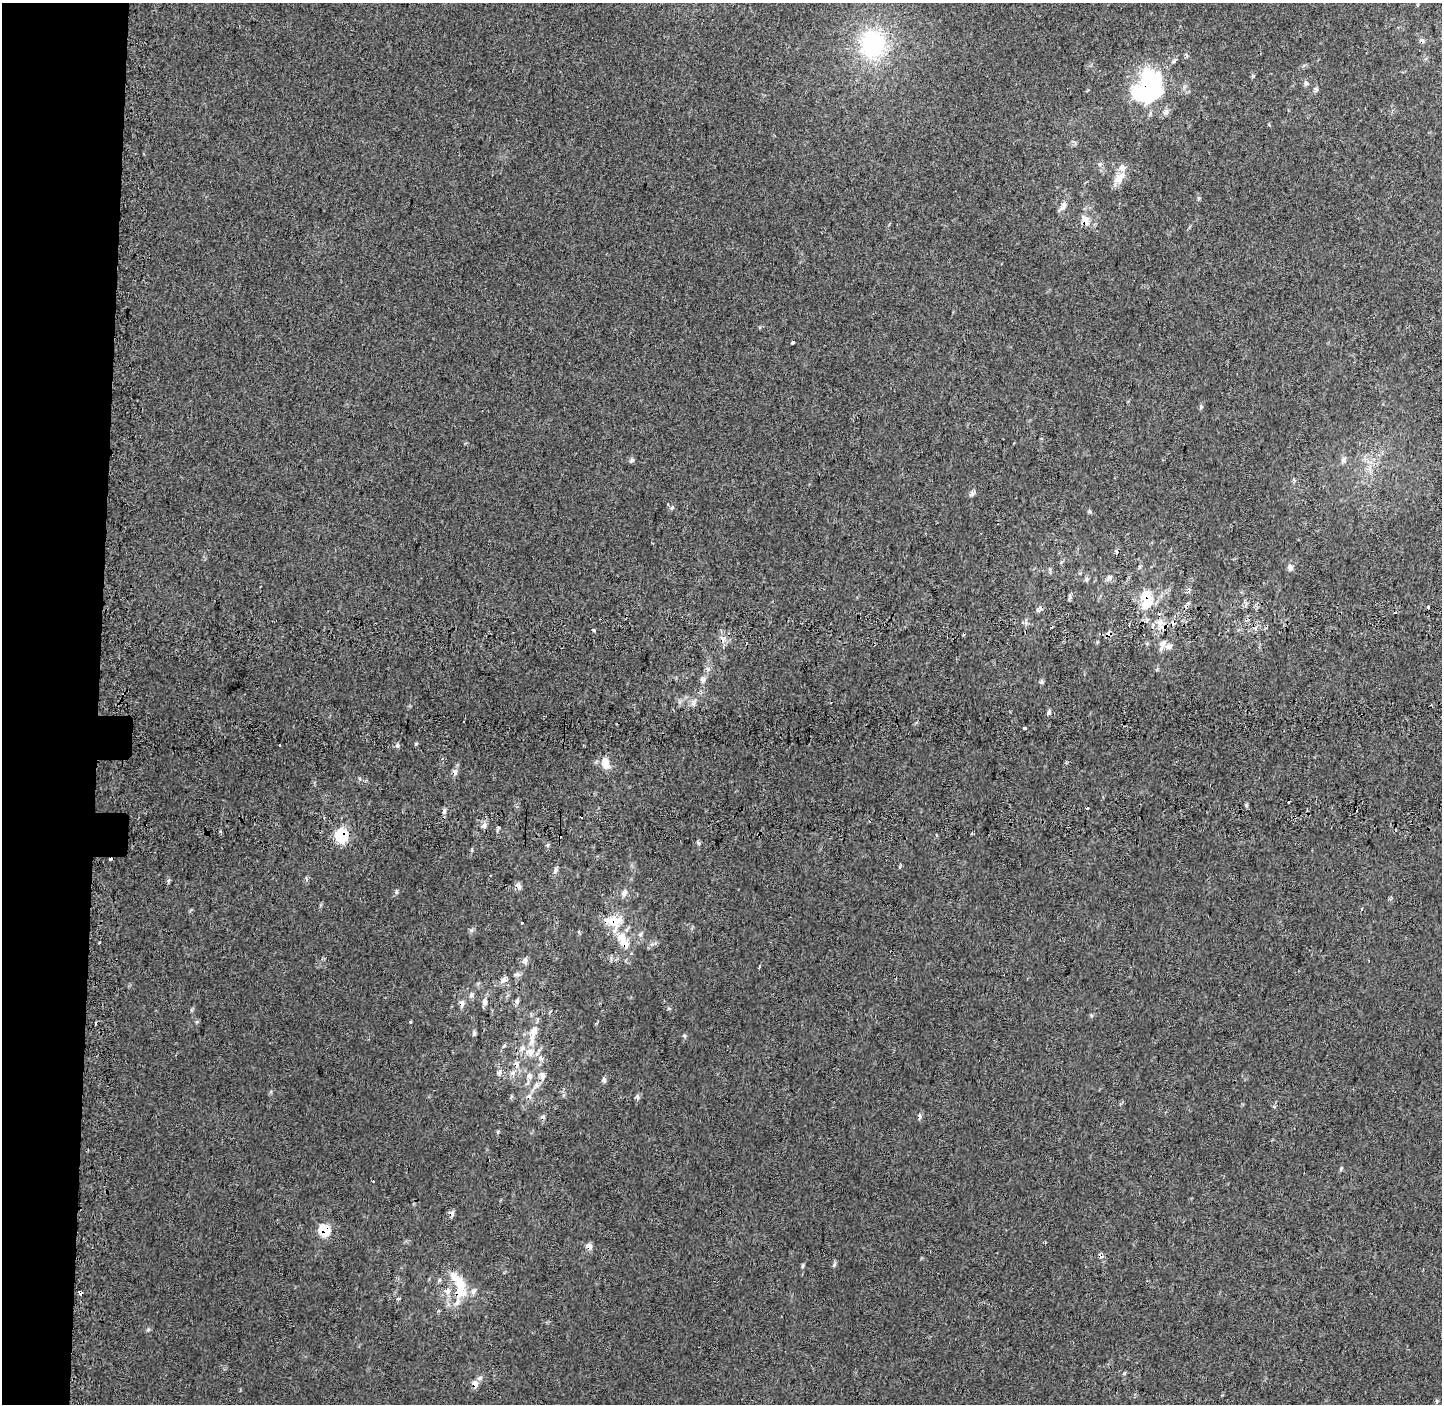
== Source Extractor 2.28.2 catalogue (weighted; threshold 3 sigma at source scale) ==
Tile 4 of 3 x 3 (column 1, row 2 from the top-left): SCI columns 44-1483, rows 1685-3086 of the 4398 x 4771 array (HDU 1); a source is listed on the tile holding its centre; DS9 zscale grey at full resolution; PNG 1444 x 1406 px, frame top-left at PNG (2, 3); no overlay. Shown black and unused: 7% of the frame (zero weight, under 2 of 3 exposures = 6% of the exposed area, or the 3 px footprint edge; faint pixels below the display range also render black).
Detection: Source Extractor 2.28.2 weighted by HDU 2 'WHT'; one run over the whole footprint, this tile lists its part. Background 0.009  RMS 0.0058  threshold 0.026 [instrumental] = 3 sigma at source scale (4.5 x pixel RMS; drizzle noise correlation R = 1.50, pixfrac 1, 0.0396/0.0396 arcsec/px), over >= 5 px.
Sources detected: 121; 1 inside a brighter object's white glare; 19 cosmic-ray / hot-pixel residue — not listed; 9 inside a brighter listed object's ellipse — not listed separately; the other 92 listed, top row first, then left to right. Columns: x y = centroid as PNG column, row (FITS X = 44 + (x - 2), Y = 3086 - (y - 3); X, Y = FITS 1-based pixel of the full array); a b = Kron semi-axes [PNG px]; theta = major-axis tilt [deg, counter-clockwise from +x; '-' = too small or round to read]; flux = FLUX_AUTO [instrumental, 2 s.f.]
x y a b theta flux
873 44 34 31 85 59
1253 76 6 4 72 0.72
1306 83 8 6 -59 1.5
1151 86 39 26 -76 66
1316 89 7 5 -89 1.3
1100 164 6 4 72 0.89
1119 178 20 10 45 6.4
1198 198 6 4 -71 0.82
1063 206 13 7 65 3.3
1085 221 13 8 -72 5.3
793 342 3 3 - 2.2
1201 406 7 4 -71 0.95
1344 459 8 6 39 1.8
632 460 7 5 44 1.2
972 493 7 7 - 1.5
1090 511 6 4 -45 0.85
1116 552 7 4 -66 0.77
1290 567 7 6 - 2.9
1109 577 8 6 27 1.7
1087 579 8 5 -85 1.3
1146 596 17 13 -38 12
1070 597 9 4 -84 1.1
1428 607 4 3 - 5.5
1039 609 10 6 37 1.8
1160 624 16 6 -67 4.1
1109 634 7 6 - 2.4
1162 644 16 8 70 3.7
708 669 6 5 - 1.2
703 680 10 7 -84 2.1
694 702 11 5 70 1.9
1049 713 7 5 -84 1.2
1024 728 3 3 - 4.7
279 745 3 3 - 1.1
397 745 6 5 - 1.2
605 763 17 11 -77 6.2
455 772 8 6 -89 2.2
1289 802 3 3 - 5.6
1087 808 3 3 - 2.3
444 811 9 5 76 1.5
484 825 8 6 77 2.2
972 833 3 3 - 0.81
936 835 3 3 - 1.4
341 836 7 6 - 60
698 843 6 4 -88 1
547 845 5 5 - 0.91
555 870 10 5 68 1.6
518 886 9 6 -58 2.4
396 892 6 5 - 0.9
624 893 11 7 56 2.4
1361 909 3 3 - 0.83
614 921 20 18 -69 15
522 923 3 3 - 1.5
471 930 7 4 18 0.96
640 934 7 5 45 1.2
623 940 24 12 -56 12
99 943 3 3 - 1.5
525 960 9 5 -82 2
759 966 3 2 - 0.84
516 974 7 5 41 1.4
504 980 10 6 58 2.2
471 995 7 7 - 1.4
517 1001 7 5 61 1.8
485 1002 9 7 85 2.2
462 1004 9 6 -88 2.3
669 1009 6 4 1 0.71
410 1022 3 3 - 1.4
533 1032 19 9 77 7.7
474 1033 7 5 80 1
684 1036 6 3 -19 0.76
530 1052 11 10 - 6.2
540 1058 8 6 -17 2.1
516 1064 10 7 -73 2.9
499 1072 9 6 57 1.7
512 1073 9 6 17 2.3
529 1076 10 8 -61 3
542 1076 11 7 -78 3.4
604 1080 7 5 -52 1.3
537 1085 7 5 -46 1.7
637 1097 8 5 -70 1.2
1274 1106 6 4 -19 0.67
451 1213 7 6 - 2
324 1230 9 8 - 18
589 1246 7 7 - 3.2
802 1266 6 4 88 0.79
458 1281 38 11 -58 16
447 1291 12 9 4 4
80 1293 4 3 - 5.6
457 1302 14 6 67 3.2
1124 1373 6 4 45 0.71
480 1378 8 6 21 1.6
475 1384 11 7 -71 3.1
1437 1401 5 5 - 0.77
Overlapping masked pixels (flux is a lower limit): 19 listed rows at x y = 1151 86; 1085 221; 793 342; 1146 596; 1109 634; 1162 644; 455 772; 341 836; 518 886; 614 921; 623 940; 462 1004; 516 1064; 451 1213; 324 1230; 589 1246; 458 1281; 80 1293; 475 1384
Unlisted compact peaks at least as high as the median listed source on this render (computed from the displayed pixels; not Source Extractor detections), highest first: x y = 834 1265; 1341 1168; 1042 682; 148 1329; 197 1022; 1091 1015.